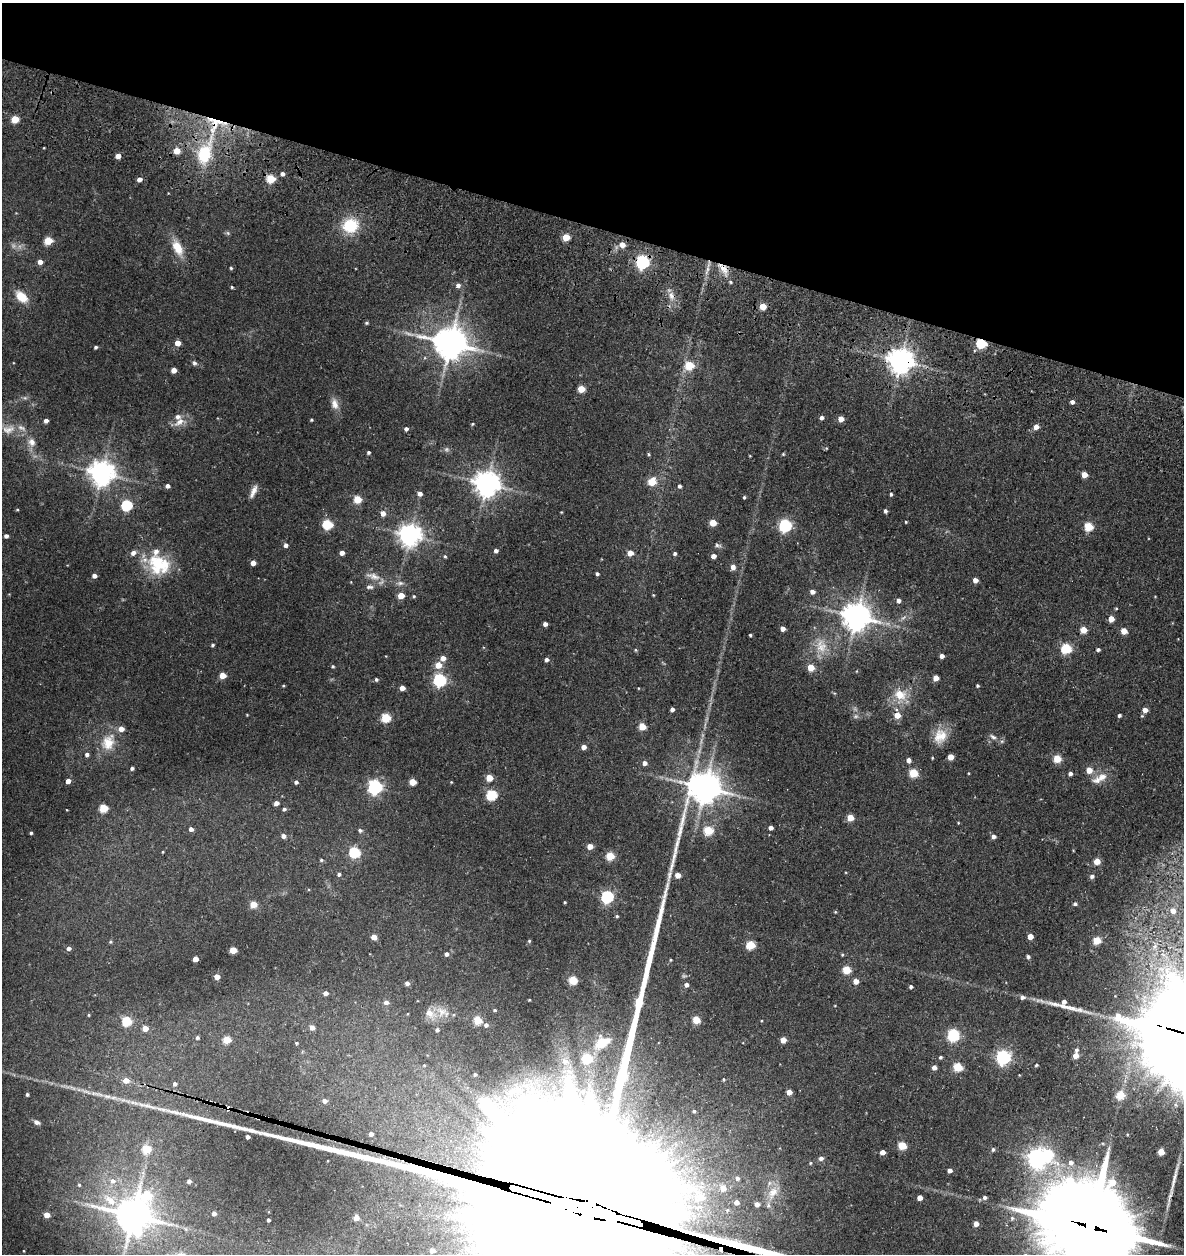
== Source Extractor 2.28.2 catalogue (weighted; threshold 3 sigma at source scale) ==
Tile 2 of 4 x 4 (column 2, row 1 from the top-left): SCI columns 1401-2582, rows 3888-5139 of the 5387 x 5349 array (HDU 1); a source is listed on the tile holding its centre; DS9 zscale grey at full resolution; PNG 1186 x 1256 px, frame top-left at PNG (2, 3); no overlay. Shown black and unused: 18% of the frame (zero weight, under 3 of 5 exposures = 11% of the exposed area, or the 3 px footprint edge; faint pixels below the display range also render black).
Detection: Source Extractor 2.28.2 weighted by HDU 2 'WHT'; one run over the whole footprint, this tile lists its part. Background 0.122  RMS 0.0079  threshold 0.0357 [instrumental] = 3 sigma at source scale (4.5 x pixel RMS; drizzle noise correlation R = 1.50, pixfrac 1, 0.05/0.05 arcsec/px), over >= 5 px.
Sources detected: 295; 4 too faint to see at this stretch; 3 inside a brighter object's white glare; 2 cosmic-ray / hot-pixel residue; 1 long thin detection or spike segment (spike, bleed or trail) — not listed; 9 inside a brighter listed object's ellipse — not listed separately; the other 276 listed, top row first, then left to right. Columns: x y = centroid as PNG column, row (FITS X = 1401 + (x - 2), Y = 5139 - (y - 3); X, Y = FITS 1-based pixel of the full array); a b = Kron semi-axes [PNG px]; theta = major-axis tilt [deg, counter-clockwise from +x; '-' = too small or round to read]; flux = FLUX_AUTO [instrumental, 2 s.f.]
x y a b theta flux
15 119 5 4 - 19
215 124 42 27 71 57
177 151 5 5 - 13
118 156 4 4 - 5.9
282 174 4 4 - 2.6
139 179 4 4 - 4.5
271 179 5 5 - 32
350 225 15 13 19 29
228 233 6 5 - 1.2
566 237 5 4 - 19
48 241 5 5 - 24
622 245 5 5 - 6.5
178 248 20 10 -64 14
40 262 4 4 - 4.4
643 262 6 6 - 160
231 268 4 4 - 0.88
723 269 19 9 -55 8.6
707 270 15 4 72 3.9
458 285 6 5 - 2.7
232 287 4 3 - 0.89
671 296 12 8 -60 5.2
21 297 14 9 -44 14
763 306 5 4 - 14
366 323 5 4 - 1
178 343 4 4 - 7.8
450 343 9 9 - 1700
981 343 5 5 - 53
96 347 4 3 - 1.4
900 360 7 7 - 890
194 363 7 5 -59 1.7
689 365 5 5 - 30
174 370 4 4 - 6.1
581 389 5 4 - 18
1072 402 4 4 - 2.7
335 404 15 9 -77 5.9
821 418 5 4 - 2.2
841 419 4 4 - 8.2
311 420 3 3 - 0.88
46 421 4 4 - 3.4
179 422 18 9 37 7.1
472 424 4 3 - 0.79
1036 427 5 5 - 5.3
8 429 19 11 13 8.5
406 429 4 4 - 2.3
32 442 11 10 - 5.2
826 448 5 4 - 0.7
368 452 3 3 - 1.4
783 454 4 4 - 0.79
102 473 8 7 - 840
1084 475 4 4 - 9.9
652 482 5 5 - 23
487 484 8 8 - 900
167 486 4 4 - 2.7
679 486 4 4 - 1.8
253 491 17 6 65 4.6
420 494 5 4 - 3.7
891 494 4 3 - 1.3
744 497 4 3 - 0.98
357 499 5 5 - 23
127 505 5 5 - 66
17 510 5 3 - 0.68
885 511 4 3 - 1.9
561 512 4 3 - 0.55
383 513 5 5 - 4.9
906 522 3 3 - 0.75
713 523 5 4 - 15
327 524 5 5 - 52
785 525 6 6 - 120
1088 527 5 5 - 34
410 535 7 7 - 630
6 536 4 4 - 2.5
286 545 5 4 - 2.9
718 545 9 5 -12 1.9
496 551 4 4 - 2.8
342 553 4 4 - 5
630 553 4 4 - 10
675 554 4 4 - 1.4
445 556 4 3 - 1
713 556 4 4 - 4.3
253 563 4 4 - 5.9
159 564 30 24 -28 37
733 567 7 6 - 3.3
597 574 4 3 - 1.6
94 576 4 4 - 3.5
374 576 19 10 -18 8
975 580 4 4 - 5.7
400 583 11 6 -1 2.8
369 587 11 6 -2 2.5
812 592 4 4 - 4.2
653 595 4 3 - 0.61
401 596 4 4 - 14
898 600 5 4 - 2.9
856 616 8 8 - 1200
1111 619 4 4 - 9.4
545 624 4 4 - 3.4
783 629 4 4 - 5.5
1083 630 5 5 - 14
1124 631 5 4 - 10
750 635 3 3 - 1
212 645 4 4 - 1.3
821 646 22 16 -77 15
1066 648 5 5 - 58
1098 649 4 4 - 1.7
636 650 4 4 - 0.82
942 656 4 4 - 3.6
443 658 5 5 - 6.1
547 660 4 4 - 2.5
438 665 5 5 - 12
333 666 4 4 - 1
811 667 5 4 - 16
223 675 4 4 - 12
936 678 5 4 - 8.4
376 679 4 4 - 1.3
440 680 6 6 - 130
283 686 5 3 - 0.7
977 686 4 3 - 1.1
402 688 4 4 - 5.6
900 695 18 15 -21 15
672 709 4 4 - 3.1
1145 710 6 5 - 5.3
247 715 3 2 - 0.55
897 715 5 4 - 11
1119 715 4 4 - 1.5
856 716 8 6 1 2
386 718 5 5 - 44
642 727 5 4 - 21
940 736 21 17 64 14
993 737 10 5 -38 2.5
108 742 24 18 66 18
584 747 4 4 - 5.5
87 755 5 5 - 2.1
950 757 4 4 - 9.3
1057 759 5 5 - 23
909 760 4 4 - 3.8
644 763 5 4 - 4
132 768 4 3 - 1.7
1089 770 5 5 - 10
913 773 5 5 - 34
969 773 4 3 - 0.57
1070 774 4 4 - 2.9
1102 777 15 10 24 7.9
489 778 5 4 - 16
68 781 4 4 - 5.1
296 782 4 4 - 2
413 782 5 4 - 16
451 782 4 3 - 0.6
375 787 6 6 - 190
705 787 10 9 - 1600
492 795 5 5 - 61
276 803 4 4 - 4.1
103 808 5 5 - 30
284 809 4 4 - 1.4
850 818 5 4 - 15
958 823 3 3 - 0.64
771 827 4 4 - 3.3
191 829 4 4 - 2.9
360 830 5 4 - 1.6
708 830 5 5 - 37
31 833 3 3 - 1.2
283 836 5 4 - 3.5
993 836 5 5 - 3.3
590 846 4 4 - 8.1
163 852 3 2 - 0.62
355 852 5 5 - 63
610 856 5 5 - 29
321 860 4 4 - 1.2
1097 861 5 4 - 14
339 874 5 4 - 1.8
678 875 4 4 - 8.7
1092 876 6 6 - 2.3
607 897 5 5 - 110
565 902 3 2 - 0.78
253 904 5 5 - 16
1075 904 5 5 - 1.5
1173 911 7 6 - 5.9
835 912 5 4 - 0.65
617 916 4 4 - 1
1030 936 4 4 - 8.1
374 937 4 4 - 8.9
1097 940 5 5 - 26
529 941 5 4 - 0.94
110 942 5 4 - 0.95
750 945 5 5 - 37
1155 946 9 7 46 3.8
69 948 4 4 - 2.8
233 950 5 4 - 18
446 954 4 4 - 2.4
842 955 4 4 - 0.81
1028 957 5 4 - 1.7
195 959 4 4 - 6.9
670 960 4 3 - 0.74
846 970 5 5 - 27
217 977 4 4 - 7.8
573 980 5 5 - 32
856 981 4 4 - 7.4
407 983 4 4 - 3
686 985 4 4 - 3
911 987 4 4 - 1.9
325 993 4 4 - 3.3
1022 997 6 5 - 2.4
529 1000 3 2 - 0.61
386 1002 5 5 - 3.1
1065 1004 59 13 -23 17
495 1010 4 3 - 0.87
442 1011 16 14 -26 9.5
89 1015 4 3 - 0.71
477 1020 5 5 - 29
696 1020 5 4 - 23
127 1021 5 5 - 46
486 1025 5 5 - 2
312 1027 5 4 - 4.8
145 1028 4 4 - 10
437 1030 4 4 - 1.6
953 1035 7 5 89 97
197 1038 5 4 - 1.3
227 1040 5 5 - 22
783 1040 4 4 - 9.8
296 1043 4 3 - 0.92
602 1043 26 17 34 22
1076 1050 5 4 - 1.7
1076 1055 5 4 - 8.7
940 1057 4 4 - 1.4
1003 1057 6 6 - 190
587 1058 6 5 - 47
565 1061 15 11 -39 11
1036 1065 4 3 - 0.98
934 1067 4 4 - 4.4
958 1067 5 5 - 37
475 1074 3 3 - 1.1
126 1080 5 5 - 8.4
175 1084 6 5 - 2.1
583 1091 8 7 - 4
87 1092 14 4 -24 2.8
789 1092 4 4 - 8
27 1094 3 3 - 1.5
1120 1095 5 5 - 24
107 1096 14 5 -16 4
324 1101 5 5 - 3.7
147 1106 39 5 -14 11
694 1111 4 4 - 1.3
37 1122 7 5 -22 2.6
371 1134 4 4 - 2.7
1127 1134 4 3 - 0.61
248 1137 4 4 - 2
902 1146 5 5 - 29
146 1149 5 5 - 30
993 1149 5 4 - 1.2
882 1152 4 4 - 5.5
1161 1152 5 5 - 14
821 1158 5 5 - 3.1
1037 1158 8 7 - 360
1071 1163 8 7 - 4
950 1170 4 4 - 3.6
737 1178 5 5 - 2.1
113 1181 8 8 - 4.4
189 1181 4 3 - 2.2
79 1185 4 4 - 0.89
723 1188 5 5 - 7.8
773 1192 22 13 60 12
147 1195 21 14 -44 35
700 1197 6 5 - 12
985 1197 5 5 - 2.1
920 1198 4 4 - 6.5
110 1200 22 10 -37 14
736 1202 4 4 - 4.7
757 1204 4 4 - 3.9
583 1208 108 55 -18 240000
214 1213 4 4 - 2.9
47 1215 4 4 - 10
133 1215 12 10 -24 2000
356 1218 4 4 - 6.6
268 1220 4 3 - 1.6
976 1224 4 4 - 6.8
1090 1227 31 27 -29 11000
186 1229 6 5 - 1.5
432 1250 4 4 - 4.5
Overlapping masked pixels (flux is a lower limit): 7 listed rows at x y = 215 124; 643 262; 723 269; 981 343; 900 360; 583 1208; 1090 1227
Isophote crosses this tile's border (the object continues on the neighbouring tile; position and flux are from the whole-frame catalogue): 2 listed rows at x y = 583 1208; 1090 1227